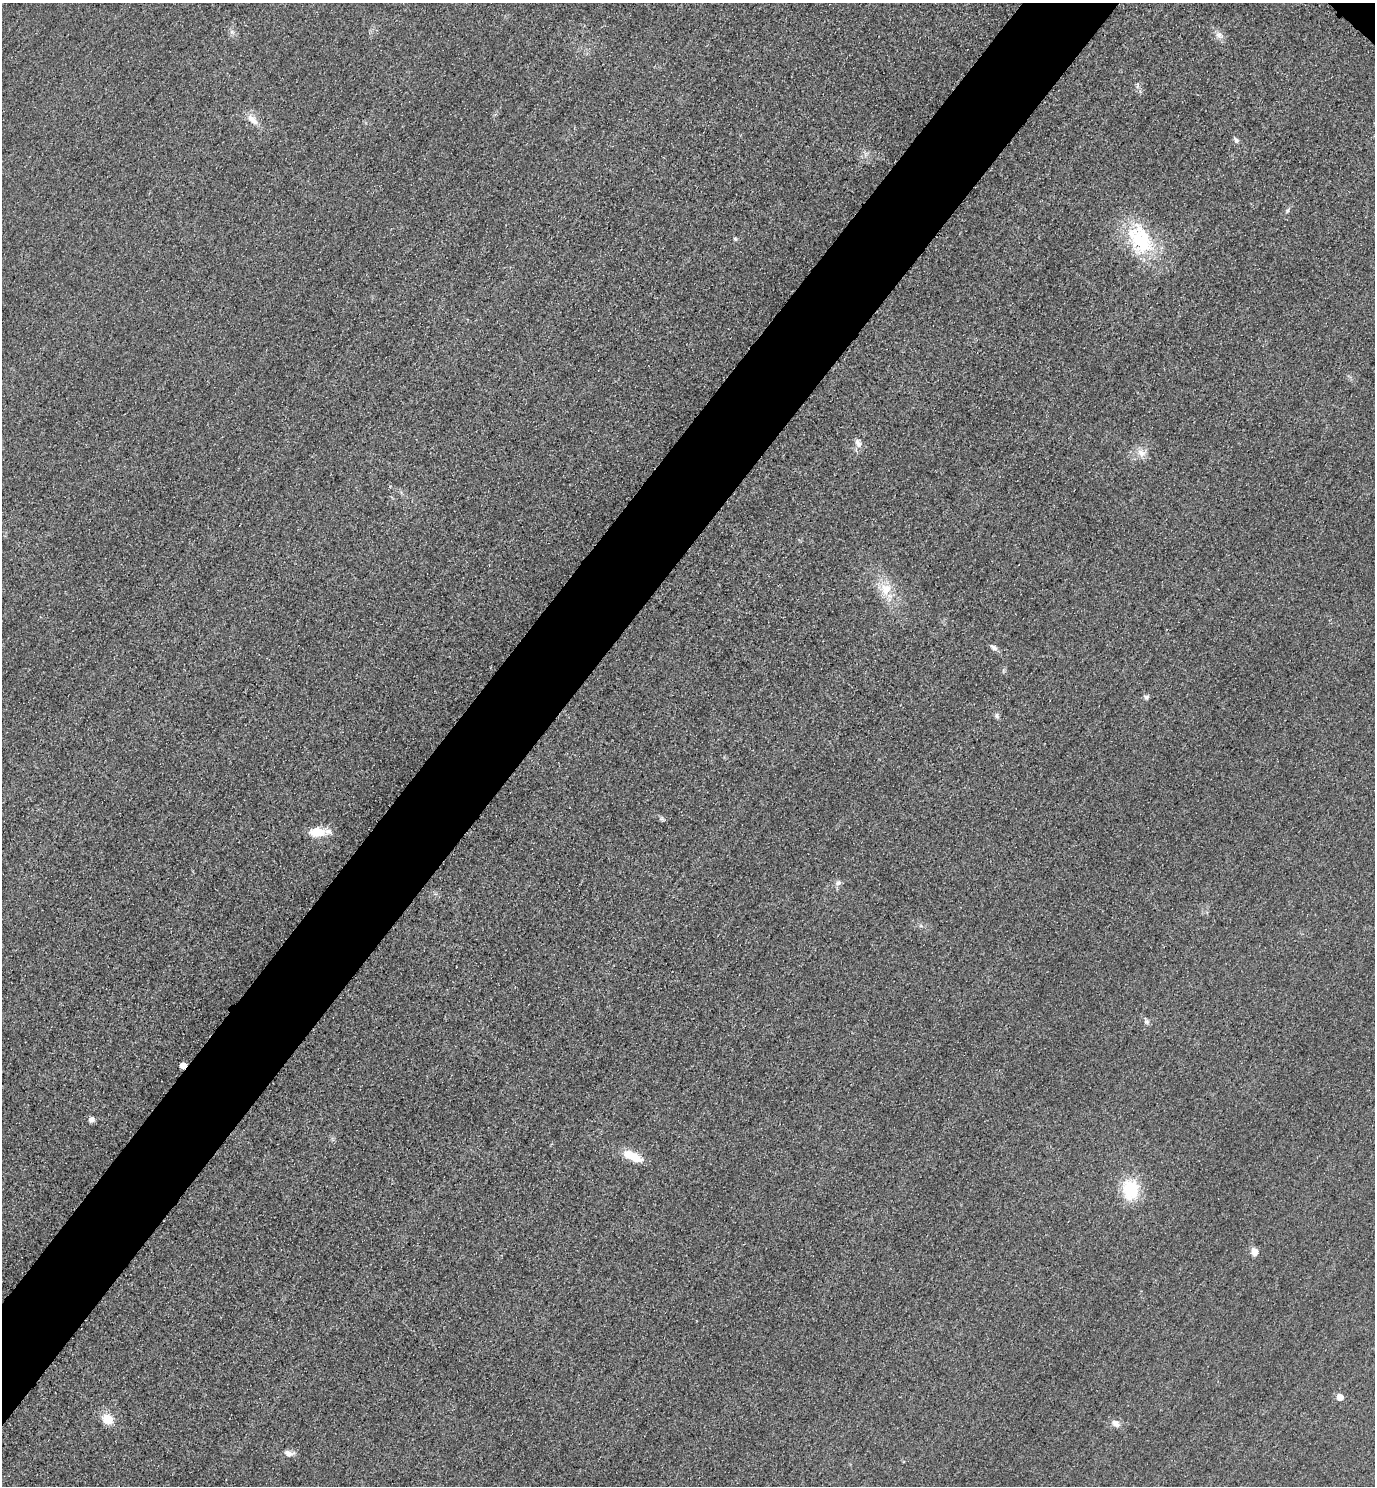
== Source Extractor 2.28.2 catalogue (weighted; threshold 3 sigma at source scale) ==
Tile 7 of 4 x 4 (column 3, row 2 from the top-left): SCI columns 3070-4442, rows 2998-4481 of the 5996 x 5993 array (HDU 1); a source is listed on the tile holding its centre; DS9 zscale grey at full resolution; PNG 1377 x 1488 px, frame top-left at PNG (2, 3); no overlay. Shown black and unused: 6% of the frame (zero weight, under 3 of 4 exposures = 3% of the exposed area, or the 3 px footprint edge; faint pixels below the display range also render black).
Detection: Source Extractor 2.28.2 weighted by HDU 2 'WHT'; one run over the whole footprint, this tile lists its part. Background 0.0511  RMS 0.017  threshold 0.0753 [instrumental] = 3 sigma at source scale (4.5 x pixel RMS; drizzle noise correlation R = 1.50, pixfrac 1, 0.05/0.05 arcsec/px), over >= 5 px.
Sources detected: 27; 1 inside a brighter object's white glare — not listed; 1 inside a brighter listed object's ellipse — not listed separately; the other 25 listed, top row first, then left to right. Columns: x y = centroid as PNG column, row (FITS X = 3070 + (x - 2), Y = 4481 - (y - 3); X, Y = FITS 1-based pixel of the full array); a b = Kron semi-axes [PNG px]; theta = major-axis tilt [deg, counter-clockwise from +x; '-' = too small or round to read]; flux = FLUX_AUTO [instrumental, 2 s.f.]
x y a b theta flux
232 32 7 4 -71 3.6
1219 36 9 8 - 8.2
252 120 17 8 -44 15
1236 140 8 5 -69 3.8
1288 211 7 4 81 2.7
735 239 5 4 - 2.2
1141 241 42 26 -49 120
858 443 12 8 -59 8.7
1141 453 13 9 -33 12
886 589 16 15 - 29
994 647 10 6 -32 5.5
1146 697 6 5 - 4.1
996 716 8 5 85 3.6
317 832 12 8 2 44
838 883 8 7 - 5.6
1147 1022 7 7 - 4.2
183 1065 5 4 - 21
91 1119 6 6 - 7.5
634 1157 25 11 -35 28
1130 1190 25 20 -85 60
1255 1252 10 8 -70 10
1340 1397 5 5 - 21
107 1419 7 6 - 45
1116 1424 11 8 -38 8.7
289 1453 11 7 -16 8.5
Overlapping masked pixels (flux is a lower limit): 1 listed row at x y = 183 1065